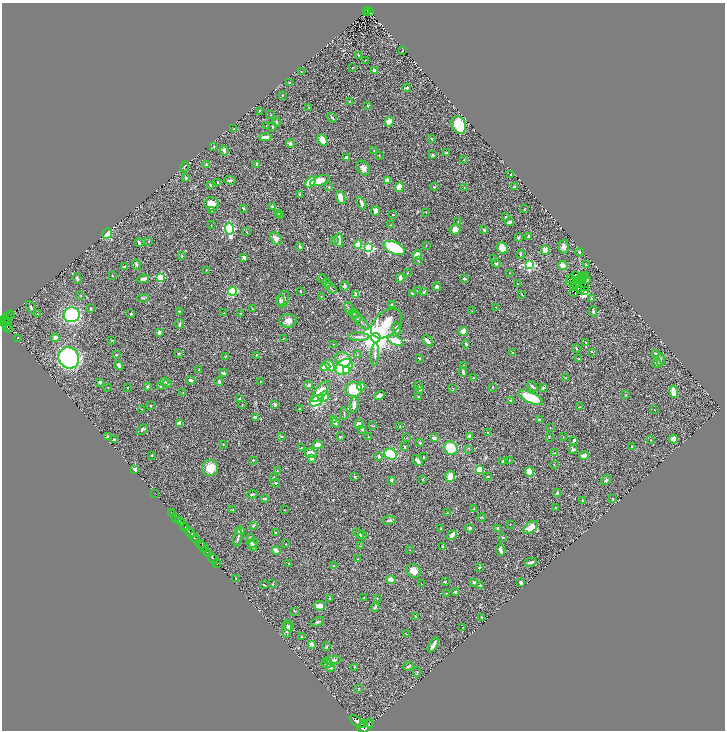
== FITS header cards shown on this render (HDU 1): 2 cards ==
NAXIS1  =                 1446
NAXIS2  =                 1456

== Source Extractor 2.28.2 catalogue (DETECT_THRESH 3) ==
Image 1446 x 1456 px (HDU 1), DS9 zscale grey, zoomed out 1/2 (1 PNG px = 2 x 2 image px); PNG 727 x 732 px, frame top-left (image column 2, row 1455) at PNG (2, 3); each listed source drawn as its Kron ellipse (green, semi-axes under 4 px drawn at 4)
Background 0.599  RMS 0.035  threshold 0.104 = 3 sigma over >= 5 px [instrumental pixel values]
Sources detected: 444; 33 cannot appear on this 1/2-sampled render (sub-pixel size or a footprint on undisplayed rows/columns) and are neither listed nor drawn; the other 411 listed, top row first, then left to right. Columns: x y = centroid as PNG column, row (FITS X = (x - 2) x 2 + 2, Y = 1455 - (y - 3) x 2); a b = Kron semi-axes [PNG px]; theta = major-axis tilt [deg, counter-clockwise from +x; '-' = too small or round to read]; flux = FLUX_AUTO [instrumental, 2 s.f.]
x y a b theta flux
367 10 2 1 - 44
367 12 2 1 - 15
369 12 3 1 - 36
403 50 3 1 - 4.5
358 55 3 2 - 5.6
365 60 2 1 - 1.9
353 67 3 2 - 3.7
375 70 3 2 - 25
301 71 2 2 - 2.6
290 83 3 2 - 2.9
407 88 4 3 - 9.3
283 95 2 2 - 3
350 102 3 1 - 2.4
368 106 2 2 - 5.4
309 107 2 2 - 2.8
259 111 3 2 - 3.3
271 115 2 2 - 2.4
332 118 5 2 - 8.5
277 122 5 2 - 6
389 122 5 4 - 43
459 125 9 7 -66 140
266 126 2 1 - 2.1
273 127 3 2 - 5.8
234 129 2 2 - 16
265 137 6 2 4 45
432 139 4 2 - 4.4
323 140 6 4 -60 54
290 143 4 4 - 19
214 146 3 3 - 7.2
374 150 2 1 - 1.9
224 151 5 3 - 14
447 153 4 3 - 11
379 155 3 2 - 3
433 155 4 2 - 6
346 158 4 2 - 32
464 160 3 2 - 4.2
257 164 4 3 - 11
206 165 3 3 - 16
184 167 5 2 - 4.3
363 168 8 5 -55 28
511 174 3 2 - 6.2
186 178 2 2 - 32
230 180 6 2 -3 11
388 180 3 2 - 44
320 181 10 4 20 91
218 182 2 2 - 2.5
311 182 6 3 48 120
211 185 3 2 - 8
514 186 3 2 - 5.8
329 187 3 2 - 3.6
399 187 5 3 - 92
434 187 3 2 - 5.3
464 188 3 2 - 3.1
299 194 3 3 - 4.7
341 197 7 4 -69 72
361 203 7 2 -64 17
212 204 7 6 - 70
272 206 4 3 - 5.5
243 208 3 2 - 7.1
525 209 2 1 - 4.3
212 210 4 3 - 9.6
375 211 5 4 - 25
426 212 2 1 - 2.5
278 214 3 3 - 7.1
281 215 3 3 - 4.3
393 215 2 2 - 11
506 217 2 2 - 8.7
458 222 3 2 - 2.8
510 222 4 3 - 9.5
211 225 2 2 - 1.9
390 225 3 2 - 3.1
229 228 6 3 -80 760
455 229 5 5 - 40
484 230 2 2 - 9.6
247 232 2 2 - 2.7
107 233 6 4 50 76
518 237 4 2 - 7.8
529 237 4 3 - 11
276 239 7 5 -49 34
334 240 3 3 - 9.2
339 240 6 4 -82 58
149 241 3 2 - 3.1
139 243 4 3 - 13
358 245 4 3 - 92
426 246 2 1 - 1.7
300 247 4 2 - 8.7
564 247 7 5 -89 33
369 248 3 3 - 760
394 248 11 6 -25 310
502 248 6 5 - 87
545 250 5 4 - 32
580 252 4 2 - 4.4
521 254 4 3 - 8.8
417 255 5 4 - 69
182 256 3 2 - 6.4
244 258 4 3 - 16
494 259 3 2 - 17
418 260 3 2 - 3.9
496 263 4 3 - 6.1
136 264 6 3 -67 10
529 265 4 3 - 740
586 265 3 2 - 6.6
563 266 5 4 - 39
125 267 4 3 - 16
206 270 2 2 - 2.9
407 273 3 2 - 2.9
510 273 2 1 - 1.7
113 276 3 2 - 3.6
575 276 3 1 - 1.7
581 276 2 1 - 5.2
586 276 2 2 - 16
161 277 3 3 - 350
77 278 5 3 - 9.7
400 278 4 2 - 24
570 278 2 1 - 0.33
583 278 2 1 - 750
143 279 6 4 11 20
322 279 4 2 - 6
464 279 3 2 - 12
581 279 3 1 - 2.8
586 280 3 2 - 3.8
579 281 2 1 - 2.4
569 282 2 1 - 5.4
326 283 4 3 - 7.8
518 283 2 2 - 2.1
577 284 2 2 - 7.9
345 286 4 2 - 20
585 286 3 1 - 0.57
437 287 4 4 - 18
331 288 7 2 -37 9
573 288 2 1 - 6.8
580 289 2 1 - 3.9
585 290 2 1 - 2800
232 291 4 4 - 300
300 291 2 2 - 6.7
417 291 2 2 - 2.9
424 292 3 3 - 5.5
574 292 4 1 - 6.4
413 293 3 3 - 7.2
356 294 4 3 - 21
522 295 3 2 - 2.7
81 296 3 2 - 4
321 297 3 2 - 2.4
143 298 6 3 5 8.7
592 298 3 2 - 5.9
283 299 8 5 71 18
280 300 5 3 - 8.3
392 305 2 2 - 15
31 307 6 2 -59 6.3
496 307 2 1 - 2.8
90 308 3 2 - 6.2
348 308 6 2 -67 5.8
253 309 3 2 - 3.4
472 311 2 1 - 2.3
593 311 5 3 - 14
179 312 3 2 - 4.3
224 313 2 2 - 2.7
240 313 3 2 - 3.5
354 313 5 2 - 6.9
37 314 3 2 - 3.2
131 314 2 2 - 6.7
10 315 4 2 - 29
72 315 8 7 - 530
8 317 6 2 -68 57
357 317 5 3 - 7.5
5 320 2 1 - 4.4
7 320 3 1 - 44
360 320 12 3 -46 19
288 321 8 6 5 34
4 322 4 2 - 230
8 322 2 1 - 23
387 323 18 12 42 220
179 324 5 2 - 8.2
6 326 2 1 - 85
8 328 4 2 - 59
397 329 6 4 -72 19
463 331 4 4 - 49
159 333 3 2 - 24
359 337 10 3 -2 20
17 338 3 2 - 3.8
55 338 4 4 - 36
376 338 5 5 - 13000
283 339 2 2 - 2.5
112 340 3 2 - 2.6
396 341 8 4 -25 91
427 341 6 3 -47 22
586 342 2 2 - 2.7
333 344 2 2 - 2.7
466 344 4 2 - 13
576 348 4 2 - 5
592 352 3 2 - 2.6
179 353 3 3 - 6.8
512 353 4 3 - 6.8
655 353 3 2 - 6.2
375 354 11 3 85 14
116 355 3 2 - 5.3
256 355 4 3 - 5.5
357 355 3 3 - 4.2
225 356 3 2 - 2.1
69 358 11 10 - 1000
419 358 3 2 - 5.2
343 359 8 6 -42 75
579 359 3 2 - 8.3
660 360 6 3 -90 14
657 363 5 3 - 23
119 365 5 3 - 20
463 365 2 2 - 2.3
330 366 6 3 -60 98
325 367 5 4 - 57
344 367 9 7 37 290
199 369 3 2 - 6.6
346 370 4 3 - 32
463 372 4 3 - 13
223 373 4 3 - 13
474 378 3 2 - 5.2
566 378 2 1 - 1.8
191 380 4 2 - 13
165 381 3 3 - 13
260 381 2 2 - 2.9
100 382 3 3 - 15
219 382 4 4 - 13
167 384 4 3 - 7.6
308 385 4 3 - 10
419 385 4 2 - 6.9
532 386 6 3 -44 9.5
108 387 2 1 - 1.9
147 387 3 3 - 12
160 387 2 2 - 3.5
361 387 4 4 - 34
492 387 3 2 - 3.8
127 388 2 2 - 3.1
453 388 3 2 - 2.3
543 388 4 3 - 9
354 389 8 7 - 170
420 389 3 3 - 11
321 391 13 5 51 130
183 392 2 2 - 2.2
674 392 6 3 -76 110
625 395 3 2 - 3.9
379 396 5 3 - 20
323 397 6 4 36 77
419 397 3 2 - 5.7
531 398 13 5 -25 230
240 399 2 2 - 6.7
317 400 7 4 36 370
510 400 3 2 - 5.3
275 404 3 3 - 12
242 405 2 2 - 3.7
354 405 8 3 81 32
151 406 2 2 - 4
579 407 3 2 - 3.7
142 409 3 2 - 1.9
299 409 2 2 - 4.1
654 410 2 1 - 2.3
344 414 6 2 -84 7.1
255 417 3 2 - 16
334 419 4 3 - 10
539 420 3 2 - 12
335 423 5 3 - 12
179 424 4 4 - 31
359 424 5 5 - 23
373 426 3 2 - 4
400 427 3 2 - 4
550 427 2 2 - 2.7
362 429 4 3 - 7.1
142 430 6 4 45 9.2
488 433 2 2 - 10
282 436 4 2 - 3.8
469 436 2 2 - 49
108 437 4 3 - 5.5
340 437 3 2 - 7.3
368 437 3 2 - 2.9
549 437 2 2 - 2.3
563 437 2 1 - 2.3
407 438 3 2 - 2.8
434 438 3 3 - 17
674 439 4 3 - 43
114 440 4 3 - 11
574 440 3 2 - 11
651 440 2 2 - 2.3
420 443 3 2 - 7.3
223 444 2 1 - 2.8
318 445 5 3 - 41
631 446 3 2 - 7
405 447 3 3 - 8
301 448 3 2 - 2.8
451 448 7 6 - 140
469 449 3 2 - 3.1
573 449 4 3 - 11
310 453 6 5 - 59
555 453 4 2 - 5
390 454 7 5 -25 180
151 455 2 2 - 4.8
584 455 5 4 - 34
379 456 3 2 - 8.3
423 457 3 2 - 3.8
311 458 3 3 - 32
253 460 3 2 - 5.7
509 460 3 2 - 2.3
417 461 6 3 -41 18
503 461 3 2 - 6
554 465 3 1 - 2.1
210 468 8 8 - 110
135 469 3 2 - 46
479 470 4 3 - 120
277 471 2 2 - 1.9
529 472 5 3 - 81
450 476 5 4 - 60
488 476 3 3 - 6
273 477 3 2 - 4.3
354 477 3 2 - 6.6
423 479 3 2 - 2.7
391 480 2 2 - 13
606 480 5 3 - 8.7
276 483 4 3 - 6.4
155 493 2 1 - 4.9
557 493 3 2 - 10
252 494 5 2 - 8.7
264 499 4 2 - 9.7
613 499 3 3 - 4.4
583 501 3 3 - 5.7
474 508 3 3 - 4.7
555 508 2 2 - 5.7
233 510 2 2 - 2.9
284 510 2 2 - 2.1
171 512 2 1 - 5.8
448 513 3 2 - 3.1
173 514 2 1 - 24
176 517 2 1 - 62
482 517 4 2 - 3.3
179 520 4 2 - 89
389 520 6 3 11 12
181 523 2 1 - 110
510 524 2 2 - 2.2
184 525 3 2 - 220
253 525 4 3 - 8.4
186 527 2 2 - 260
531 527 8 5 41 83
469 528 4 3 - 7.4
440 529 3 2 - 4.3
498 529 3 2 - 29
240 531 4 4 - 35
190 533 5 2 - 1300
276 533 3 2 - 13
359 533 6 3 -41 11
362 535 4 4 - 9.5
452 535 5 4 - 34
194 537 6 2 -48 380
503 537 3 2 - 6.5
238 538 9 2 78 12
250 538 3 2 - 13
196 540 3 1 - 160
252 543 5 4 - 24
200 544 4 1 - 200
286 544 3 2 - 3
253 546 5 4 - 13
361 546 2 1 - 2.7
442 546 3 2 - 3
203 547 5 2 - 110
409 550 2 2 - 1.7
500 550 6 3 -71 20
276 551 4 3 - 47
207 552 3 1 - 300
208 554 3 2 - 440
213 558 6 2 -53 650
358 559 3 2 - 2.2
531 562 6 3 13 16
217 563 5 1 - 60
289 563 2 2 - 5.1
334 566 4 3 - 7
479 567 2 2 - 12
413 571 7 6 - 49
236 578 3 2 - 3.1
391 580 4 3 - 59
445 582 2 2 - 15
474 582 4 3 - 7.8
521 583 3 2 - 20
273 584 3 2 - 3.3
421 584 2 1 - 2.6
264 585 3 2 - 5.2
481 585 3 3 - 4.8
455 592 4 3 - 7.1
446 593 2 1 - 2.1
330 598 3 2 - 6.2
364 598 3 2 - 4.8
377 598 2 2 - 5.4
320 606 6 5 - 33
375 607 5 3 - 10
295 611 3 2 - 4.8
415 616 3 2 - 3.6
482 617 2 2 - 4.8
317 622 7 4 23 13
289 626 5 4 - 13
463 627 3 3 - 3.4
287 629 8 5 89 25
406 634 3 2 - 2.5
302 637 3 2 - 3.3
312 644 3 2 - 58
433 645 8 3 60 40
326 647 4 2 - 6
332 660 9 3 3 19
327 664 5 4 - 14
408 666 5 3 - 10
330 667 4 3 - 18
355 667 2 2 - 3.1
417 672 5 2 - 4.9
358 689 4 2 - 4.3
357 722 8 3 -37 2500
370 723 4 1 - 380
363 724 3 2 - 360
365 726 8 5 28 4100
At the frame edge (FLAGS 8, measured only in part): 1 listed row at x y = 365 726
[33 sub-pixel or undisplayed-footprint detections neither listed nor drawn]